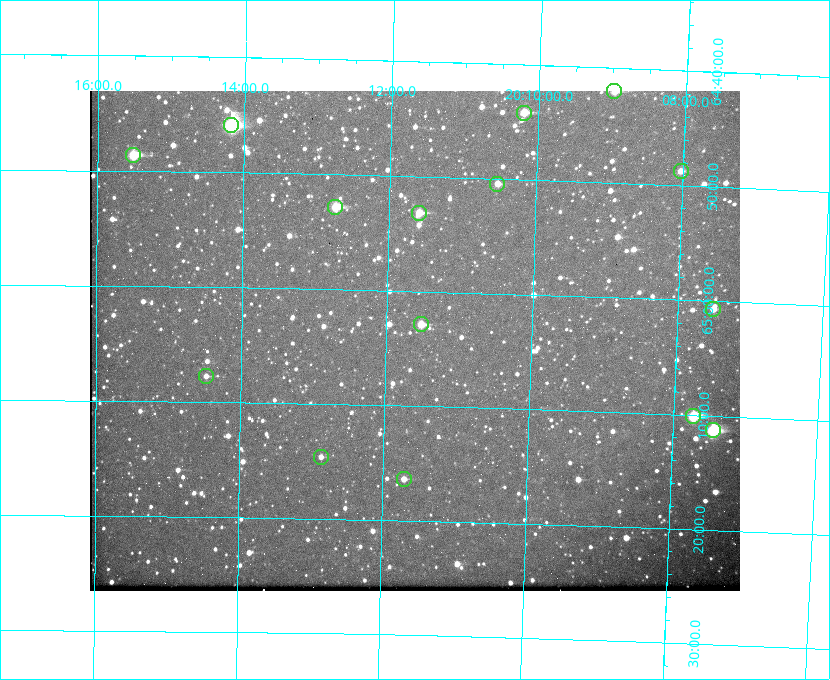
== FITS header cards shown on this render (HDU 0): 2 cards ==
NAXIS1  =                  650
NAXIS2  =                  500

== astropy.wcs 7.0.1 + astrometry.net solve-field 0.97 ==
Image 650 x 500 px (HDU 0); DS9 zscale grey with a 90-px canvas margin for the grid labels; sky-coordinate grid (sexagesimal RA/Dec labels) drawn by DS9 from the SOLVED WCS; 15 Tycho-2 reference stars matched to detected sources circled (green)
Header WCS: none
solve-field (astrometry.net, Tycho-2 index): SOLVED blind (the file carries no WCS)
Solved WCS: RA---TAN-SIP/DEC--TAN-SIP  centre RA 20:11:36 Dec +65:04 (302.90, +65.07 deg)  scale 5.23 arcsec/px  FOV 56.7' x 43.6'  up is +179 deg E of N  parity flipped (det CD > 0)
(file carries no celestial WCS; the grid is the blind solution)
Tycho-2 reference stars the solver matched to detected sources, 15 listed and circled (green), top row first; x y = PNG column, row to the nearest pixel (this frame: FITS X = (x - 90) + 1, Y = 500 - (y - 91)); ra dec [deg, ICRS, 3 dp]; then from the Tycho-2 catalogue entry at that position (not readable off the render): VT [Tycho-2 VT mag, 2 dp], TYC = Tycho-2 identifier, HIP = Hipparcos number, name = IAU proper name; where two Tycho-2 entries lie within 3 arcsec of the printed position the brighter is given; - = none
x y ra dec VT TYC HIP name
614 91 302.245 +64.701 10.15 4240-635-1 - -
524 113 302.549 +64.736 9.65 4240-950-1 - -
231 125 303.544 +64.765 7.36 4240-620-1 99731 -
133 155 303.878 +64.810 8.93 4240-794-1 - -
681 171 302.008 +64.813 10.38 4240-809-1 - -
497 184 302.633 +64.841 10.69 4240-985-1 - -
335 207 303.184 +64.880 9.02 4240-488-1 - -
419 213 302.897 +64.886 9.40 4240-717-1 - -
713 309 301.878 +65.011 10.80 4240-59-1 - -
421 324 302.882 +65.048 10.25 4240-98-1 - -
206 376 303.620 +65.129 11.18 4240-34-1 - -
693 416 301.932 +65.168 8.01 4240-866-1 99147 -
713 430 301.862 +65.188 7.70 4240-604-1 99125 -
321 457 303.217 +65.244 11.17 4240-236-1 - -
404 479 302.928 +65.273 10.74 4240-760-1 - -